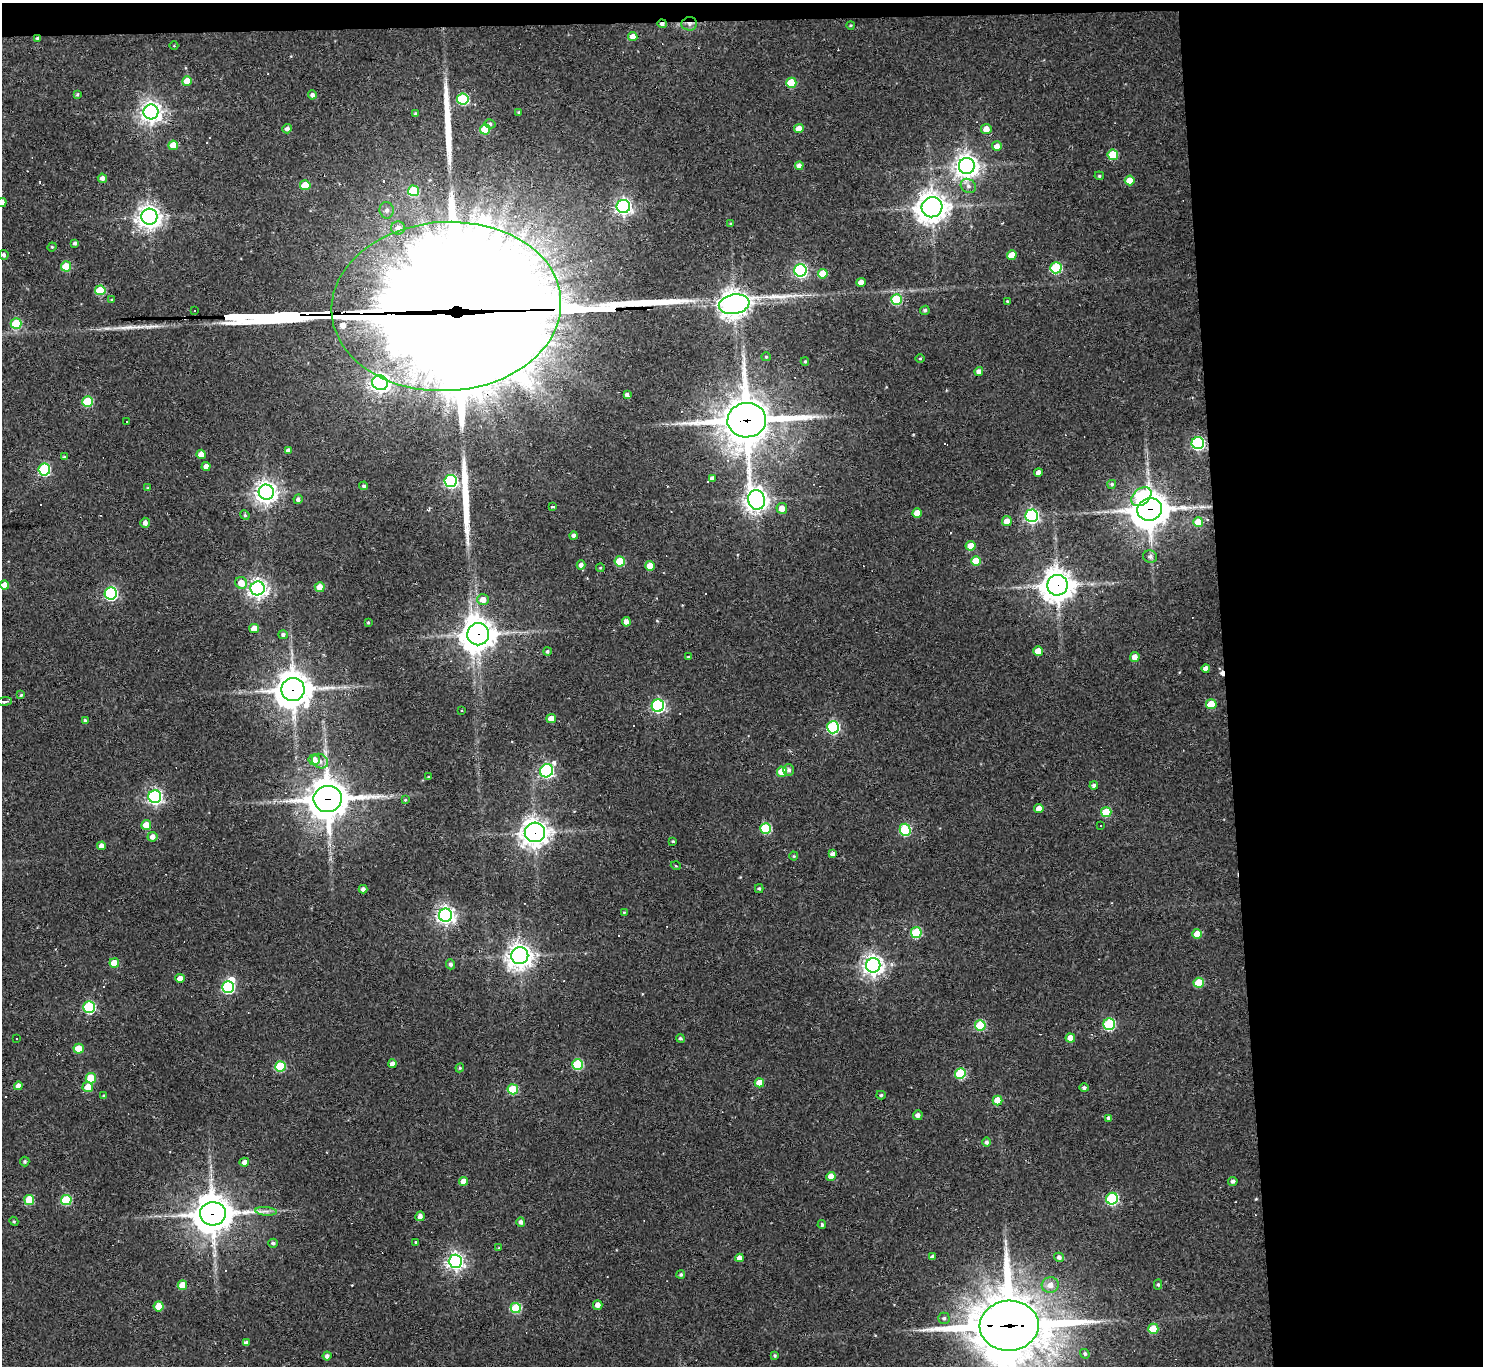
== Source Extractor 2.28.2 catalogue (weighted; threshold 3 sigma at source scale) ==
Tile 3 of 3 x 3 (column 3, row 1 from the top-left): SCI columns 2963-4443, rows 2931-4294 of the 4443 x 4419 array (HDU 1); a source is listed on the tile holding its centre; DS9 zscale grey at full resolution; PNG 1485 x 1368 px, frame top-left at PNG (2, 3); each listed source drawn as its Kron ellipse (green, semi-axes under 4 px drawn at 4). Shown black and unused: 19% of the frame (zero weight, under 2 of 3 exposures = <1% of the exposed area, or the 3 px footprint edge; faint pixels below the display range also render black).
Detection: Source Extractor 2.28.2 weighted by HDU 2 'WHT'; one run over the whole footprint, this tile lists its part. Background 0.18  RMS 0.0085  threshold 0.0381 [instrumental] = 3 sigma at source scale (4.5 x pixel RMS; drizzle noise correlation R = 1.50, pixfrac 1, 0.05/0.05 arcsec/px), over >= 5 px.
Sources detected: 245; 5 inside a brighter object's white glare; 14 cosmic-ray / hot-pixel residue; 7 long thin detections or spike segments (spike, bleed or trail) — neither listed nor drawn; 1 inside a brighter listed object's ellipse — not listed separately; the other 218 listed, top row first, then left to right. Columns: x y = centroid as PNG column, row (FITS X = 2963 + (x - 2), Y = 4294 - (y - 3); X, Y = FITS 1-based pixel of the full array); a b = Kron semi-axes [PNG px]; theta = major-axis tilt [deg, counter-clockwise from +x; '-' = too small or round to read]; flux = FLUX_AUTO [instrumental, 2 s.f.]
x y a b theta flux
662 24 5 3 - 2.8
689 24 8 6 5 3.3
851 25 4 3 - 0.97
633 37 4 4 - 9.6
38 38 4 4 - 1.6
174 46 4 3 - 0.66
187 81 5 5 - 14
791 83 5 5 - 32
77 94 4 3 - 1
312 95 4 4 - 2.8
463 99 6 5 - 71
151 112 7 7 - 500
519 113 3 3 - 1.3
416 114 3 3 - 1.3
490 124 5 4 - 1.7
287 129 5 4 - 2.8
485 129 5 5 - 23
799 129 5 4 - 8.6
986 129 5 5 - 8
173 145 5 5 - 14
997 146 5 5 - 6.4
1113 155 5 5 - 29
799 166 4 4 - 5.2
967 166 8 8 - 670
1099 176 5 4 - 1.2
102 178 4 4 - 3.7
1130 180 5 5 - 12
305 185 5 5 - 23
968 186 8 6 -36 3.4
413 191 5 5 - 34
2 203 5 4 - 5.1
623 206 6 6 - 290
932 207 10 10 - 990
387 210 8 7 - 3.8
149 217 8 8 - 620
730 224 4 3 - 0.89
398 228 7 6 - 6.2
75 243 4 4 - 1.7
52 247 5 4 - 1
4 255 5 4 - 1.9
1012 255 5 4 - 11
66 266 5 5 - 23
1056 268 5 5 - 67
800 270 6 6 - 170
823 274 5 5 - 20
861 282 5 4 - 7.3
100 290 5 5 - 38
112 300 4 3 - 0.91
896 300 5 5 - 48
1008 301 4 3 - 0.99
734 304 15 9 9 870
446 306 115 84 3 40000
925 310 5 4 - 1.9
195 311 3 2 - 1.4
16 324 5 5 - 47
766 357 5 4 - 0.97
920 358 5 3 - 0.86
805 361 4 4 - 0.94
979 371 4 4 - 4.1
380 383 8 7 - 380
627 394 3 3 - 2.3
88 402 5 5 - 42
747 420 19 17 6 3300
127 421 3 2 - 0.86
1198 443 6 6 - 140
288 450 4 4 - 3.1
201 454 5 4 - 9.2
64 457 3 3 - 1.3
206 466 4 4 - 5
44 470 6 6 - 91
1038 473 4 4 - 5
712 478 4 4 - 3
451 481 6 6 - 160
1112 484 4 4 - 1.6
364 486 4 4 - 1.7
148 488 4 4 - 0.86
266 492 7 7 - 560
1141 497 11 8 40 43
298 499 5 4 - 2.7
757 500 10 8 -77 560
553 506 3 3 - 3.9
782 508 5 5 - 7.4
1150 509 12 11 - 1900
917 513 5 4 - 12
245 515 5 4 - 1.3
1032 516 6 6 - 200
1007 521 5 5 - 7.5
1198 522 5 5 - 15
145 523 5 4 - 3.3
573 536 4 4 - 2.9
971 546 5 5 - 12
1150 557 7 6 - 2.7
620 561 5 5 - 28
976 561 5 5 - 18
581 565 4 4 - 3.4
650 566 5 5 - 7.7
600 568 4 4 - 0.9
241 583 6 5 - 11
5 585 4 4 - 8.1
1057 585 10 10 - 1300
320 587 5 5 - 11
257 588 7 7 - 410
111 593 6 6 - 140
483 600 6 5 - 7.9
368 622 4 3 - 0.86
626 622 5 4 - 4.7
254 628 5 4 - 9.6
478 634 11 11 - 1300
283 635 5 4 - 2.1
547 651 4 4 - 1.3
1038 651 5 4 - 11
688 657 3 3 - 0.99
1135 657 5 5 - 6.3
1206 669 4 4 - 4.2
293 689 11 11 - 1600
21 695 4 4 - 1.1
5 701 7 4 4 3.6
1211 704 5 5 - 18
658 706 6 6 - 160
461 710 3 2 - 0.61
551 718 5 4 - 8.7
85 720 4 3 - 1.5
833 727 6 6 - 120
314 760 6 5 - 7.9
320 761 8 7 - 3.6
789 770 6 5 - 2.6
546 771 7 6 - 180
782 772 5 5 - 17
428 777 3 3 - 0.69
1094 785 4 4 - 2.4
155 797 6 6 - 230
328 799 14 13 - 2200
405 800 4 3 - 0.8
1039 809 4 4 - 7
1106 812 5 5 - 33
146 825 5 5 - 10
1100 825 3 2 - 1.4
766 828 5 5 - 53
905 830 6 5 - 67
535 832 10 10 - 770
152 837 5 5 - 4.6
673 841 3 2 - 0.78
101 846 4 4 - 4.9
833 854 4 4 - 3.5
794 856 4 4 - 0.9
676 866 5 3 - 0.69
363 889 4 4 - 3.2
759 889 4 4 - 1.4
624 912 4 3 - 0.61
446 915 6 6 - 370
916 932 5 5 - 53
1197 934 5 5 - 12
520 956 8 8 - 710
114 963 5 5 - 17
450 964 5 4 - 2.2
873 965 7 7 - 500
180 978 5 4 - 6.5
1199 983 5 5 - 28
228 987 6 6 - 100
89 1007 6 6 - 91
1109 1024 6 5 - 91
980 1025 5 5 - 47
16 1038 3 3 - 8.4
680 1038 4 4 - 1.5
1070 1038 4 4 - 8
79 1049 5 5 - 19
392 1064 4 4 - 4.3
578 1064 5 5 - 55
280 1066 5 5 - 42
460 1068 4 4 - 1
960 1073 5 5 - 47
91 1078 5 5 - 27
759 1083 4 4 - 11
18 1086 4 4 - 4.8
88 1087 5 5 - 12
1084 1088 4 4 - 1.8
513 1089 5 5 - 40
881 1095 5 4 - 1.3
103 1096 4 3 - 0.96
998 1100 5 5 - 16
918 1115 5 5 - 3.8
1109 1118 4 4 - 2.4
987 1142 5 4 - 2.1
25 1161 5 4 - 1.4
244 1162 5 4 - 4.6
831 1176 4 4 - 8.3
464 1181 4 4 - 8.2
1233 1181 5 4 - 2.6
1112 1199 6 5 - 100
29 1200 5 5 - 27
66 1200 5 5 - 58
266 1211 11 4 -5 3
213 1214 13 11 6 2000
420 1216 5 4 - 3.9
14 1221 4 4 - 0.95
521 1222 5 4 - 3
822 1225 4 3 - 1.2
416 1242 4 2 - 0.78
273 1243 5 4 - 1.7
499 1248 4 3 - 0.74
932 1256 4 4 - 1.9
1059 1257 5 4 - 2.7
739 1258 4 4 - 4.7
455 1261 6 6 - 320
681 1274 4 4 - 1.4
1158 1284 5 4 - 1.5
182 1285 5 5 - 16
1050 1285 8 7 - 6.5
598 1305 5 5 - 4.3
158 1306 5 5 - 14
516 1308 5 5 - 44
944 1318 5 5 - 1.6
1009 1326 29 25 3 6900
1153 1329 5 5 - 23
246 1343 4 4 - 2.7
1085 1354 5 4 - 1.6
327 1356 4 4 - 2.7
775 1356 4 4 - 1.3
Overlapping masked pixels (flux is a lower limit): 13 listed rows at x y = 662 24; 689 24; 38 38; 446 306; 747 420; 1150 509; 1057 585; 478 634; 293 689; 328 799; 535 832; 213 1214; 1009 1326
Isophote crosses this tile's border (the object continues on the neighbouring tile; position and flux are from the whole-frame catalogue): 3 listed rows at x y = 2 203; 5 701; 1009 1326